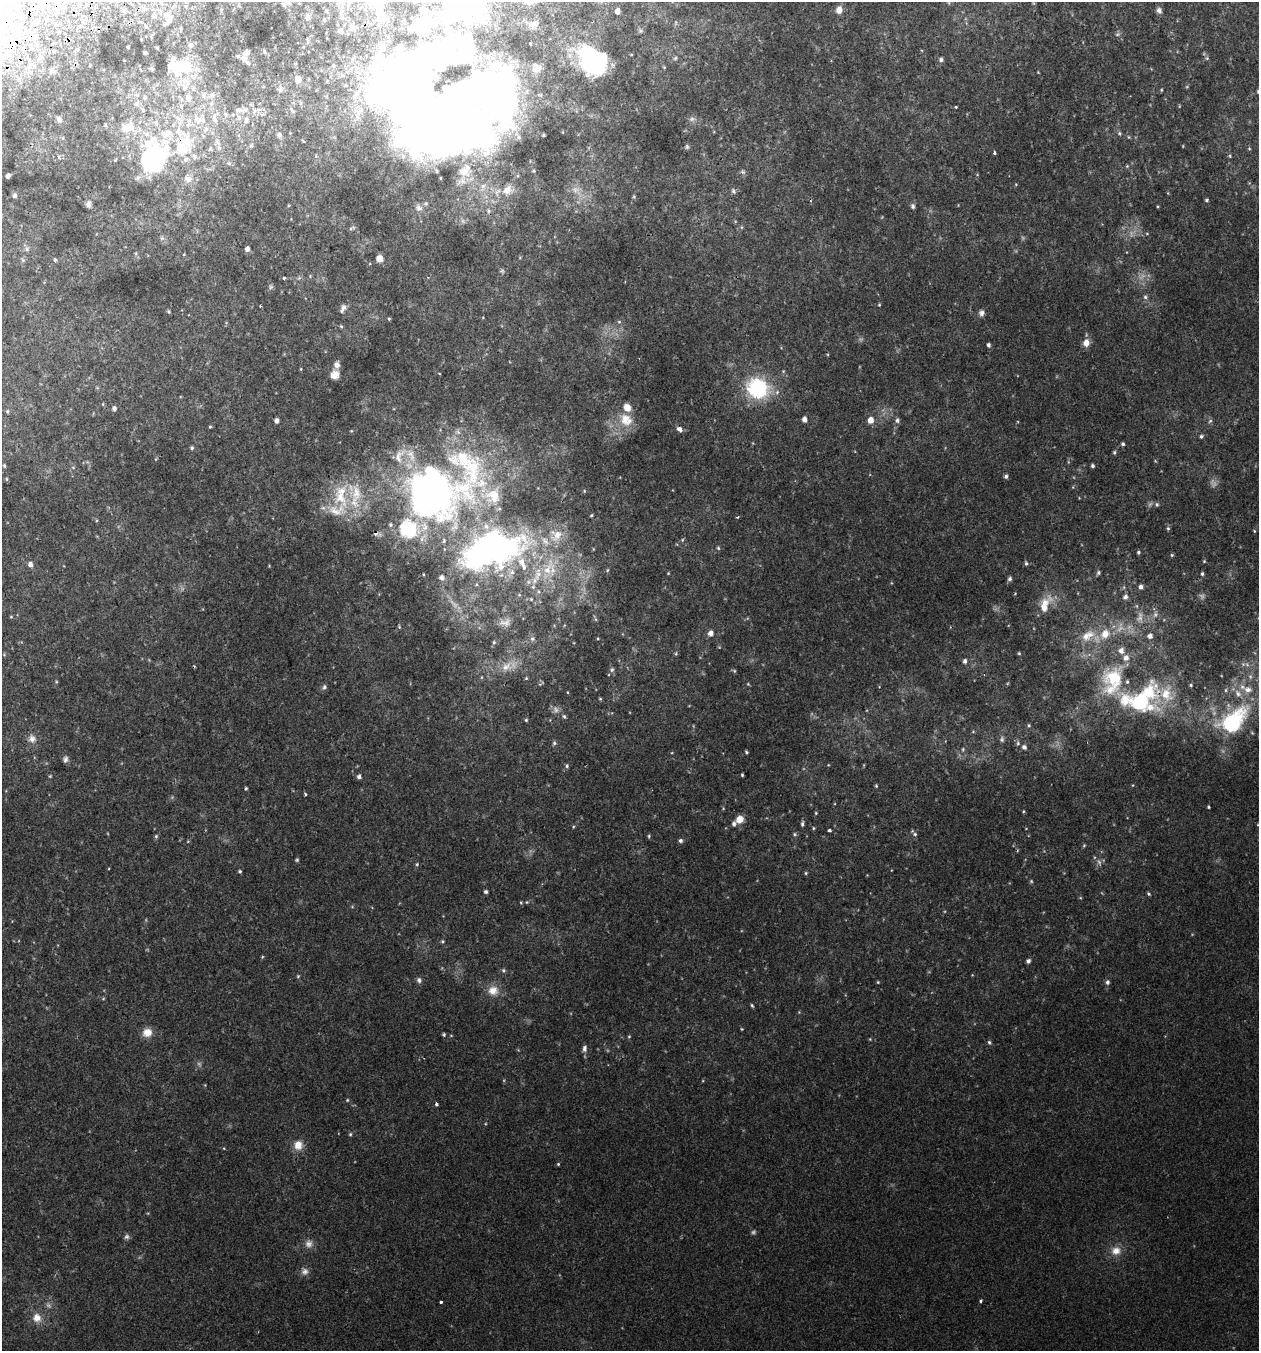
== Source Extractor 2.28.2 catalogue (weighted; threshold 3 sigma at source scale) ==
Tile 11 of 4 x 4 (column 3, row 3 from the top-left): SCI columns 2627-3883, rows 1396-2744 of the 5304 x 5490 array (HDU 1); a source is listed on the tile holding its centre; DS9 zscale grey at full resolution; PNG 1261 x 1353 px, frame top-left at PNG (2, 2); no overlay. Shown black and unused: <1% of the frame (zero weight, under 2 of 3 exposures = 3% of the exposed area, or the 3 px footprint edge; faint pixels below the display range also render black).
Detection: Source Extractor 2.28.2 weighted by HDU 2 'WHT'; one run over the whole footprint, this tile lists its part. Background 0.00786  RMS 0.0046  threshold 0.0207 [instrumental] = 3 sigma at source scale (4.5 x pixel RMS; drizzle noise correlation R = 1.50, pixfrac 1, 0.0396/0.0396 arcsec/px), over >= 5 px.
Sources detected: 345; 23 too faint to see at this stretch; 6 inside a brighter object's white glare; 4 cosmic-ray / hot-pixel residue — not listed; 47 inside a brighter listed object's ellipse — not listed separately; the other 265 listed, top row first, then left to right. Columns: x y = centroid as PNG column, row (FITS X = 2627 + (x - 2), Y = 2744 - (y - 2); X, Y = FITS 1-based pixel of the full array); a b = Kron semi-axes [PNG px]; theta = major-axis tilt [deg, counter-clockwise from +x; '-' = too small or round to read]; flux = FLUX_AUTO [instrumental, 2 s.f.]
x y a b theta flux
380 3 23 12 73 5.6
949 3 6 3 -72 0.47
284 4 8 6 46 1.4
839 10 9 7 74 3.2
1159 10 8 6 -69 1.6
326 11 5 4 - 0.51
617 11 5 4 - 3.3
166 15 14 8 31 3.9
154 16 8 7 - 1.3
341 16 12 6 -76 1.7
307 17 10 7 75 1.5
324 20 5 4 - 0.66
417 24 15 5 35 3.2
533 24 13 8 32 2
146 26 6 4 -3 0.5
351 27 9 7 68 1.3
2 29 34 22 54 29
340 31 7 6 - 0.94
1117 34 7 5 21 0.95
35 41 7 4 -44 1
190 45 7 6 - 1.3
128 47 3 2 - 0.38
243 58 11 7 -59 1.7
675 58 6 5 - 0.78
1207 58 6 5 - 0.78
941 59 5 5 - 1.2
592 60 26 19 -45 62
30 64 7 6 - 1.5
90 65 3 2 - 0.31
186 67 26 16 -53 13
664 67 5 4 - 0.45
152 69 5 3 - 0.54
536 69 17 10 23 4.3
53 71 9 6 -28 1.2
1038 72 4 3 - 0.32
298 79 5 5 - 4.8
1187 87 5 3 - 0.39
280 89 7 7 - 1.2
1161 90 5 3 - 0.41
1258 91 6 4 -78 0.68
204 95 7 4 90 1.1
212 95 8 7 - 1.6
356 95 17 8 50 3.9
145 98 6 6 - 0.92
188 98 13 10 -83 4
136 104 9 8 - 1.9
956 107 3 3 - 0.59
143 110 9 5 -40 0.95
240 110 24 7 3 4.3
292 110 10 3 -64 0.72
453 114 78 50 21 1200
215 118 20 9 79 4.4
239 118 8 5 -73 1.3
59 119 10 7 -62 1.6
692 119 9 7 15 1.7
246 120 9 6 85 1.8
105 125 5 4 - 0.67
126 128 15 12 62 6.7
1119 133 7 5 -34 0.9
279 135 6 5 - 1.5
1129 137 5 3 - 0.43
217 142 13 6 -69 2.5
183 146 45 26 65 34
251 146 6 5 - 0.82
687 147 7 6 - 0.91
210 149 6 6 - 0.99
995 153 3 3 - 2.5
59 156 8 5 -45 1.3
1230 156 5 3 - 0.53
153 158 38 28 74 71
115 160 5 3 - 0.45
229 163 7 5 -22 0.95
1127 166 5 4 - 0.51
465 170 25 21 49 14
533 171 6 5 - 0.67
743 172 8 6 -31 1
8 176 4 4 - 1.5
1016 184 5 4 - 0.38
483 186 12 9 62 3.5
507 190 16 12 41 6.3
577 191 24 12 -44 6.7
733 191 9 5 -67 1.1
15 196 4 4 - 1.4
634 197 5 4 - 0.57
1206 200 4 4 - 0.71
88 204 10 7 90 1.5
289 205 4 4 - 0.41
913 206 6 5 - 1.2
1158 206 3 3 - 0.4
419 208 11 10 - 2.8
488 211 7 6 - 1.2
741 227 6 4 -90 0.52
351 229 8 4 26 0.72
1147 234 5 3 - 0.4
162 238 7 6 - 1
27 249 7 5 49 0.89
247 249 4 4 - 2.1
379 258 6 6 - 4.5
55 260 4 3 - 0.97
310 276 4 4 - 0.47
284 278 3 3 - 1.1
271 287 7 5 23 0.85
1145 297 7 7 - 1.2
879 305 4 3 - 0.44
260 306 3 2 - 0.51
343 308 12 7 63 2
169 311 4 4 - 0.6
981 313 8 7 - 1.7
389 319 4 3 - 0.49
619 322 6 5 - 0.68
341 326 5 4 - 0.61
1086 343 10 8 76 3.5
988 345 5 4 - 1.2
301 369 4 3 - 0.39
335 374 12 11 - 3.3
758 388 18 16 -17 47
114 408 5 5 - 1.6
7 411 6 4 90 0.58
804 419 5 4 - 2.6
626 420 21 17 -43 10
870 420 6 5 - 4.5
897 420 6 6 - 1.4
277 421 4 4 - 1.7
1210 421 6 6 - 0.97
210 427 4 3 - 0.53
679 429 5 4 - 2.9
1201 436 5 5 - 0.94
1123 444 4 4 - 0.79
192 448 5 4 - 0.83
1114 452 5 4 - 0.71
400 455 29 14 60 9.7
156 459 6 3 71 0.41
1155 461 6 3 -71 0.43
4 465 5 4 - 0.67
1092 466 4 3 - 0.94
73 467 6 4 -1 0.54
1006 476 5 4 - 1
6 479 6 4 -89 0.54
437 488 42 21 53 180
341 496 41 22 -87 22
492 496 31 23 -2 17
1157 504 6 6 - 0.82
738 517 3 3 - 0.46
1168 528 6 5 - 0.8
409 529 30 28 -29 27
1254 531 4 3 - 0.39
376 534 8 4 -6 1.5
682 540 5 4 - 0.58
718 548 5 4 - 0.62
491 550 60 32 17 200
1138 552 4 4 - 0.79
1172 555 5 4 - 0.56
1204 561 4 4 - 0.49
1026 563 6 4 -82 0.8
30 564 7 6 - 1.7
548 569 38 15 74 20
668 573 3 3 - 0.35
1098 573 6 5 - 0.88
1202 574 5 4 - 0.76
1010 579 6 5 - 1.2
1141 587 6 5 - 1.4
1125 597 6 5 - 1.8
1045 604 27 13 63 8.8
1155 615 8 6 87 1.4
11 617 5 3 - 0.4
595 619 6 4 -70 0.66
505 622 19 11 10 4.7
711 633 6 5 - 2.5
1105 634 19 14 52 9.8
1086 636 19 14 74 8.3
1150 636 5 5 - 2.2
532 639 8 7 - 1.6
494 642 6 5 - 0.87
1121 650 9 9 - 2.9
1019 653 4 4 - 0.49
676 654 6 4 71 0.57
4 655 5 3 - 0.36
1126 658 8 8 - 2.9
965 661 5 5 - 1.3
1247 664 6 6 - 1.4
509 666 31 13 26 9.5
612 670 7 6 - 1
56 681 5 3 - 0.4
748 684 5 3 - 0.44
324 687 8 6 49 1.2
600 699 4 4 - 0.46
1141 700 56 36 17 60
564 716 6 5 - 0.74
526 720 4 3 - 0.61
1233 720 54 30 40 47
1029 725 5 4 - 0.61
973 731 5 3 - 0.39
32 739 12 10 -64 3.1
1002 739 8 6 -86 1
554 743 5 5 - 0.84
1018 743 8 5 88 0.94
1024 747 4 4 - 1.5
963 749 5 4 - 0.58
746 752 4 3 - 0.66
65 759 9 6 83 1.5
828 765 4 3 - 0.34
567 766 5 5 - 0.74
742 775 3 3 - 0.5
359 776 5 5 - 1.5
876 786 5 4 - 0.55
246 788 4 3 - 0.6
305 794 4 3 - 0.84
1208 807 3 3 - 0.51
723 808 5 3 - 0.41
1023 811 5 3 - 0.43
816 813 4 4 - 0.47
740 819 7 6 - 5.5
734 824 6 5 - 1.3
802 824 6 4 83 1
573 827 5 4 - 0.44
813 828 4 4 - 0.47
829 830 3 3 - 6.7
795 834 6 4 -23 0.71
915 834 6 6 - 1.1
156 836 6 5 - 0.71
649 836 5 3 - 0.57
188 841 5 4 - 0.4
680 841 5 5 - 1.1
1084 845 5 5 - 0.53
417 864 6 4 -71 0.65
240 871 4 4 - 0.73
806 873 5 4 - 0.56
1031 881 5 5 - 0.56
486 892 4 4 - 1
1149 894 5 4 - 0.64
1080 898 5 3 - 0.38
527 902 5 4 - 0.5
521 903 5 4 - 0.5
442 941 5 4 - 0.62
262 957 5 4 - 0.45
1028 961 5 4 - 1.3
503 970 6 5 - 0.86
298 976 5 4 - 0.52
419 980 7 6 - 1.3
878 982 3 3 - 0.45
1107 982 6 5 - 1.4
493 990 15 13 -5 5.7
103 999 5 3 - 0.42
752 1005 5 3 - 0.62
799 1012 4 4 - 0.4
742 1029 3 3 - 0.39
147 1032 12 11 - 4.9
444 1034 4 4 - 0.62
629 1036 4 4 - 0.47
870 1039 4 4 - 0.39
989 1042 6 5 - 0.82
584 1049 9 6 78 1.7
347 1100 5 4 - 0.5
436 1104 4 3 - 0.87
350 1134 5 4 - 0.63
298 1145 12 12 - 5.3
224 1148 4 3 - 0.35
558 1164 4 4 - 0.49
127 1237 7 7 - 1.2
309 1244 12 11 - 3
1116 1251 15 13 11 5.4
304 1271 12 10 -49 2.3
981 1300 4 3 - 0.89
441 1302 3 3 - 1
37 1318 14 13 - 5.5
Overlapping masked pixels (flux is a lower limit): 6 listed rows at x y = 2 29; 453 114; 183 146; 153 158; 376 534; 1141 700
Isophote crosses this tile's border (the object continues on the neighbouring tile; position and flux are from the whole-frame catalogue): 5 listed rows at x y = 380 3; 2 29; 1258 91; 453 114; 1233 720